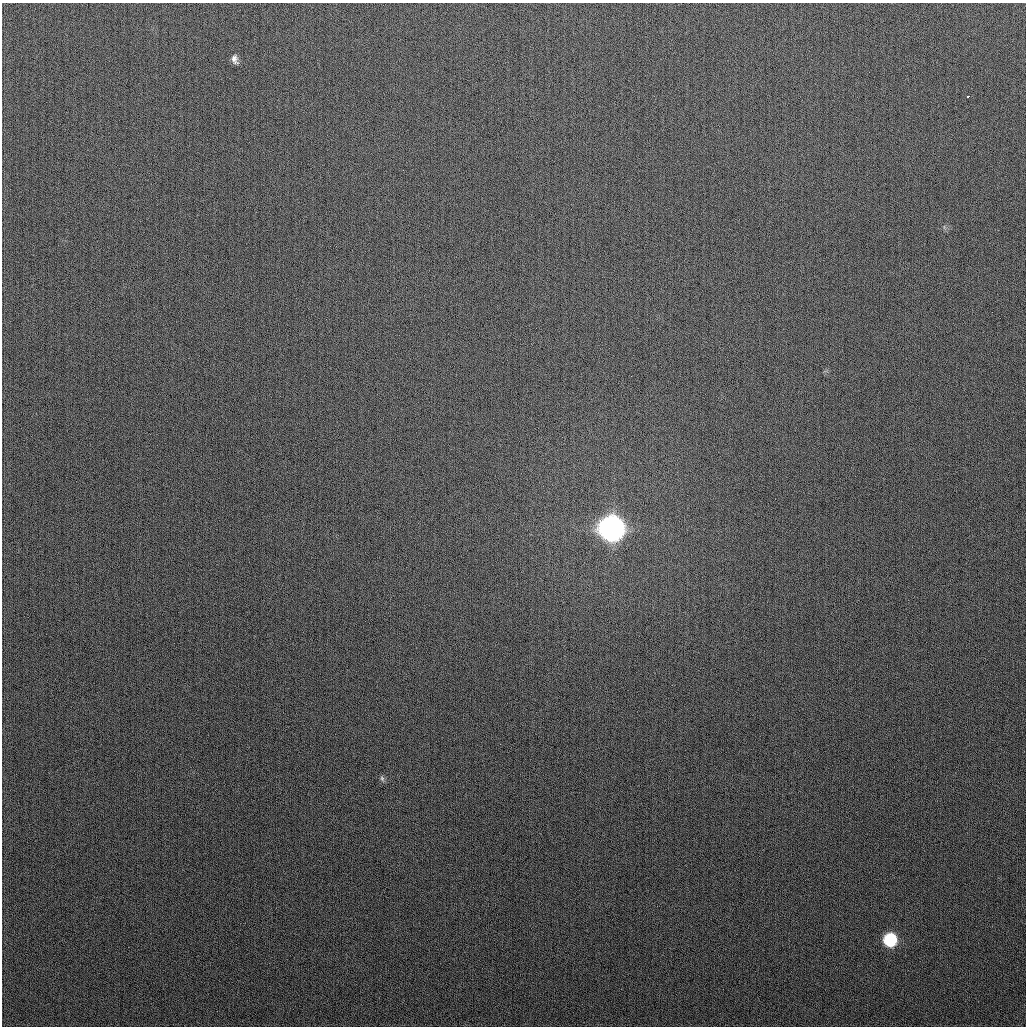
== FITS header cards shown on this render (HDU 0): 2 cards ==
NAXIS1  =                 1024
NAXIS2  =                 1024

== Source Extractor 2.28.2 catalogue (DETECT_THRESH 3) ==
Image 1024 x 1024 px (HDU 0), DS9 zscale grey, 1 PNG px = 1 image px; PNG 1028 x 1028 px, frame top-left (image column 1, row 1024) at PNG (2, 3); no overlay
Background 268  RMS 10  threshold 31.2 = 3 sigma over >= 5 px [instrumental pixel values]
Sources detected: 5; all 5 listed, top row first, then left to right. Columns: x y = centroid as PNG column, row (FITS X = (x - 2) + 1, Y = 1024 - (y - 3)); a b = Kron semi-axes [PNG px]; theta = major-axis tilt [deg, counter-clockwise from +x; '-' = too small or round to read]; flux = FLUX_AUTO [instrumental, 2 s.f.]
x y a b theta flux
235 59 10 6 -69 3.4e+03
968 96 3 3 - 1.4e+03
611 528 11 10 - 1.1e+06
382 778 8 5 -64 1.7e+03
890 940 9 8 - 6.8e+04